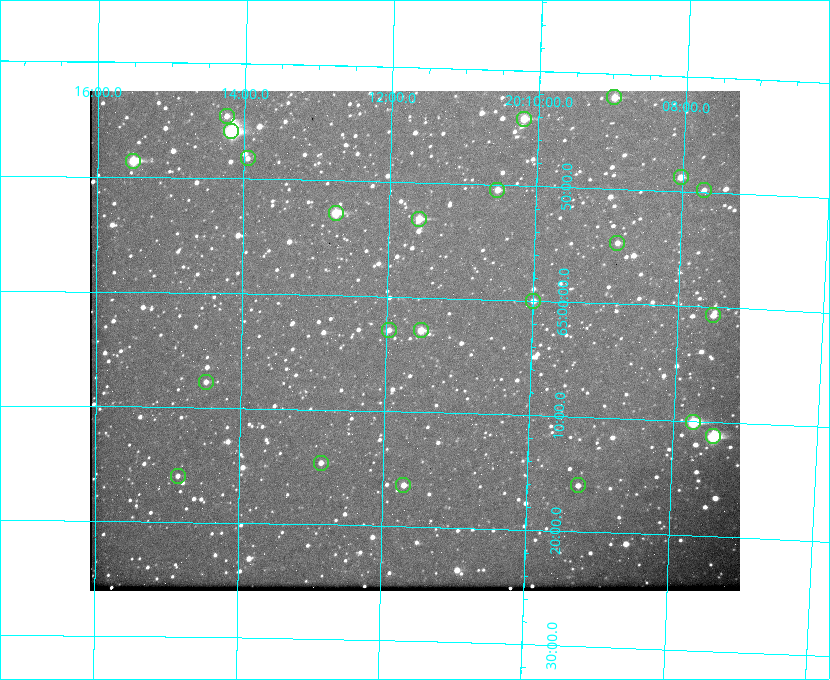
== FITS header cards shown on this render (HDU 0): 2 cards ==
NAXIS1  =                  650
NAXIS2  =                  500

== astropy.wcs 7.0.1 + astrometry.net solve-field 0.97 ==
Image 650 x 500 px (HDU 0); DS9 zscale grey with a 90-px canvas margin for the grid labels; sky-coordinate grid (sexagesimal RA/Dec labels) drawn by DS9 from the SOLVED WCS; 23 Tycho-2 reference stars matched to detected sources circled (green)
Header WCS: none
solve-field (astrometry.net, Tycho-2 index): SOLVED blind (the file carries no WCS)
Solved WCS: RA---TAN-SIP/DEC--TAN-SIP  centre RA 20:11:37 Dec +65:04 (302.90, +65.06 deg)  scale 5.23 arcsec/px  FOV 56.7' x 43.6'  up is +179 deg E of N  parity flipped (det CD > 0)
(file carries no celestial WCS; the grid is the blind solution)
Tycho-2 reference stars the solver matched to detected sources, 23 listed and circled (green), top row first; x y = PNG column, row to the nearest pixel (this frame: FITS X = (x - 90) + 1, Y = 500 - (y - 91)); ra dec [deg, ICRS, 3 dp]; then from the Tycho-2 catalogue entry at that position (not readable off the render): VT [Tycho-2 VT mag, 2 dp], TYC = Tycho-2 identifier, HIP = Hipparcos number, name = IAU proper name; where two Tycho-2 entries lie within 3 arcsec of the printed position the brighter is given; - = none
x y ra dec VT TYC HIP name
614 97 302.245 +64.701 10.15 4240-635-1 - -
227 116 303.562 +64.742 10.88 4240-278-1 - -
524 119 302.549 +64.736 9.65 4240-950-1 - -
231 131 303.544 +64.765 7.36 4240-620-1 99731 -
248 158 303.488 +64.804 11.29 4240-68-1 - -
133 161 303.878 +64.810 8.93 4240-794-1 - -
681 177 302.008 +64.813 10.38 4240-809-1 - -
497 190 302.633 +64.841 10.69 4240-985-1 - -
704 190 301.927 +64.830 11.16 4240-869-1 - -
336 213 303.184 +64.880 9.02 4240-488-1 - -
419 219 302.897 +64.886 9.40 4240-717-1 - -
617 243 302.216 +64.912 11.03 4240-1279-1 - -
533 301 302.498 +65.000 11.22 4240-149-1 - -
713 315 301.878 +65.011 10.80 4240-59-1 - -
389 330 302.992 +65.048 11.44 4240-88-1 - -
421 330 302.882 +65.048 10.25 4240-98-1 - -
206 382 303.620 +65.129 11.18 4240-34-1 - -
693 422 301.932 +65.168 8.01 4240-866-1 99147 -
713 436 301.862 +65.188 7.70 4240-604-1 99125 -
321 463 303.217 +65.244 11.17 4240-236-1 - -
178 476 303.713 +65.266 11.45 4240-564-1 - -
403 485 302.928 +65.273 10.74 4240-760-1 - -
578 485 302.323 +65.266 11.19 4240-188-1 - -